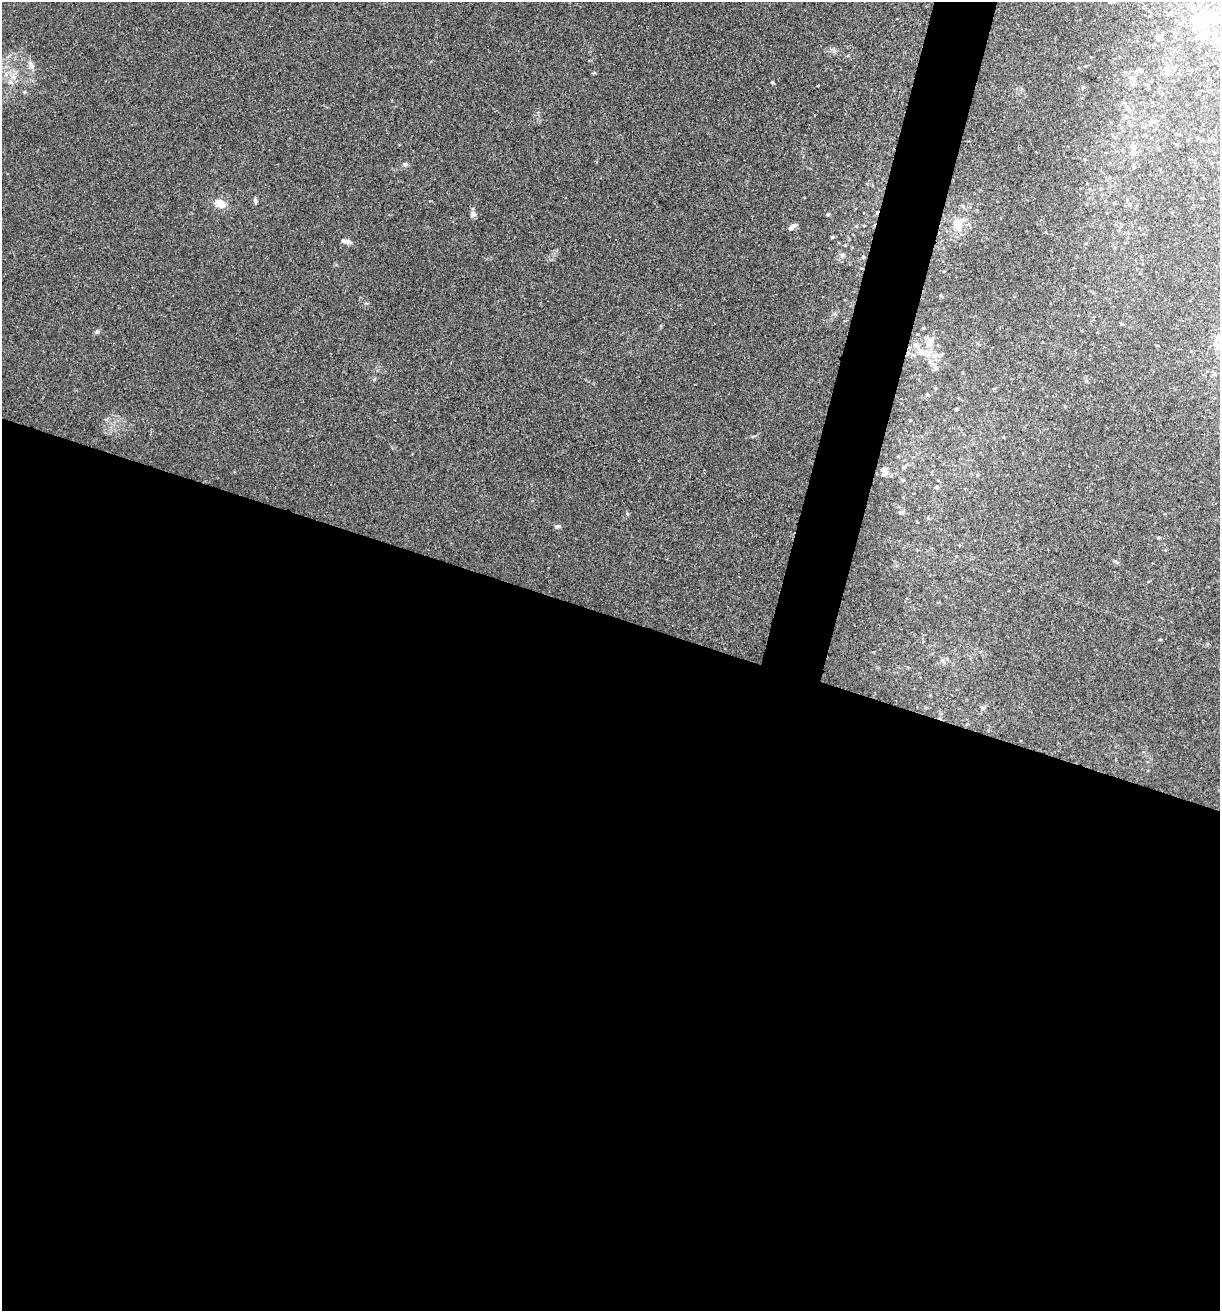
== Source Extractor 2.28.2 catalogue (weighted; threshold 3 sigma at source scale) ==
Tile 14 of 4 x 4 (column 2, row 4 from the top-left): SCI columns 1348-2565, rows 4-1312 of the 5257 x 5239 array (HDU 1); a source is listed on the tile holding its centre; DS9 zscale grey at full resolution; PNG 1222 x 1313 px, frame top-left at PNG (2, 2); no overlay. Shown black and unused: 56% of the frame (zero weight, under 2 of 3 exposures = <1% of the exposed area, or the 3 px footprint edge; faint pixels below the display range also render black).
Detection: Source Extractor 2.28.2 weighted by HDU 2 'WHT'; one run over the whole footprint, this tile lists its part. Background 0.0851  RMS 0.0082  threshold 0.0369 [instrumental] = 3 sigma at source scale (4.5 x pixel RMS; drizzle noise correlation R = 1.50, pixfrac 1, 0.05/0.05 arcsec/px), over >= 5 px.
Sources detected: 55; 4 inside a brighter object's white glare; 1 cosmic-ray / hot-pixel residue — not listed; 3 inside a brighter listed object's ellipse — not listed separately; the other 47 listed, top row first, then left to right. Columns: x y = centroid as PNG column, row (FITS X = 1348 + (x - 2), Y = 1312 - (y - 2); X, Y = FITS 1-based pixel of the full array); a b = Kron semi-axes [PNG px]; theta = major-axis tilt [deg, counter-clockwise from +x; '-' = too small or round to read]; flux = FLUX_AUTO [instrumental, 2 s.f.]
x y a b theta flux
1110 2 5 4 - 1.2
1213 18 25 13 9 19
1203 36 11 9 17 9.3
1158 38 5 5 - 3.4
31 65 11 6 -65 3.5
1167 69 9 7 -71 3.6
1139 70 7 6 - 1.8
1191 70 4 4 - 0.74
10 82 7 6 - 2.8
772 82 3 3 - 3.3
1083 87 5 4 - 0.96
1128 109 12 5 -45 3.2
1126 117 7 6 - 2.3
1150 122 7 5 14 2.3
1198 138 4 3 - 0.81
1176 145 4 4 - 1.1
1133 152 12 5 -73 3.2
405 164 6 5 - 1.5
1134 167 5 3 - 0.8
255 201 7 4 -81 1.6
220 203 16 10 -28 7.9
1129 204 6 4 1 1.1
473 214 6 6 - 2.3
827 214 5 3 - 0.84
958 224 17 13 83 15
792 227 10 5 41 3.2
832 237 4 4 - 0.93
347 241 8 7 - 2.9
842 255 7 5 -18 1.9
863 257 4 4 - 1.2
1122 324 5 4 - 1.2
923 328 4 4 - 0.89
97 331 6 5 - 1.4
1218 338 16 9 46 7.5
929 343 15 8 80 7.7
922 352 18 9 -3 14
936 368 8 5 -74 2.4
1086 381 5 5 - 1.1
927 395 5 5 - 1.5
884 470 10 8 -46 4.5
903 480 5 4 - 1.3
936 487 5 4 - 1.6
902 513 8 4 0 1.5
557 526 8 4 9 1.3
1158 537 3 3 - 1.9
1160 639 4 3 - 0.7
982 708 6 5 - 1.5
Isophote crosses this tile's border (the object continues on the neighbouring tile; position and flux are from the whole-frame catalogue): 2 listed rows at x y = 1110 2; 1218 338
Unlisted compact peaks at least as high as the median listed source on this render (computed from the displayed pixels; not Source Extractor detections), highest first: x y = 627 514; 1115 561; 818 86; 594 73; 374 380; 833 314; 367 303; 753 436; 1021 89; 848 55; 956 409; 834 50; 940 295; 661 326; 856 226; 845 245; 873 652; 336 265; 944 271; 1148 582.